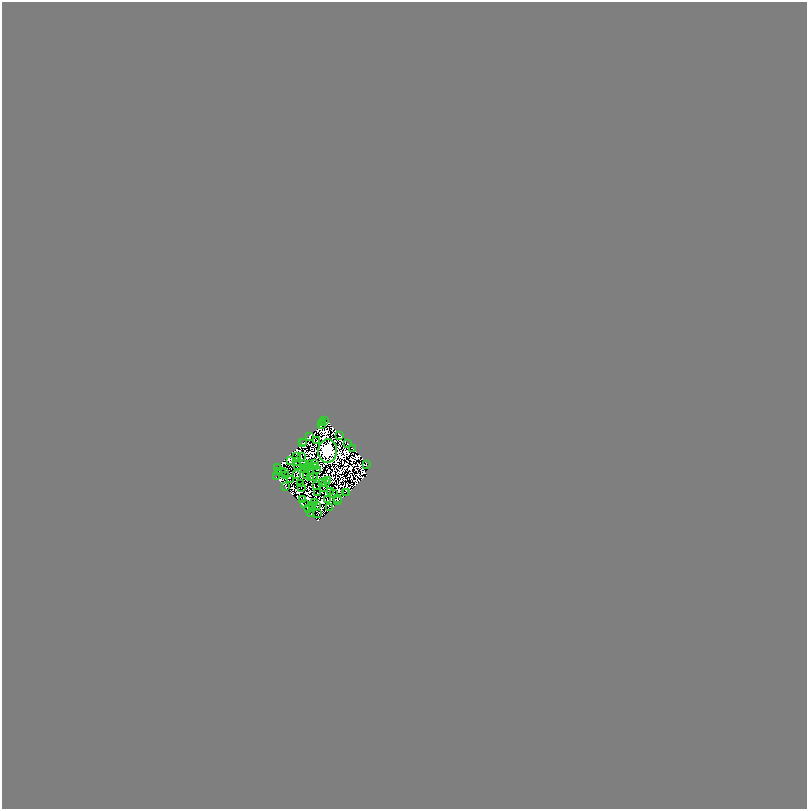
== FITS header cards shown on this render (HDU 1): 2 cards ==
NAXIS1  =                 1609
NAXIS2  =                 1613

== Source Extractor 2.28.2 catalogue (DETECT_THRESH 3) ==
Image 1609 x 1613 px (HDU 1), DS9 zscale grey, zoomed out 1/2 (1 PNG px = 2 x 2 image px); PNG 809 x 811 px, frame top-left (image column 1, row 1613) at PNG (2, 2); each listed source drawn as its Kron ellipse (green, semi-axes under 4 px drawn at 4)
Background -0.499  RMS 8.9e-04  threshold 0.00268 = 3 sigma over >= 5 px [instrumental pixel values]
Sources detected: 230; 168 cannot appear on this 1/2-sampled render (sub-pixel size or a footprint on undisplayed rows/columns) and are neither listed nor drawn; the other 62 listed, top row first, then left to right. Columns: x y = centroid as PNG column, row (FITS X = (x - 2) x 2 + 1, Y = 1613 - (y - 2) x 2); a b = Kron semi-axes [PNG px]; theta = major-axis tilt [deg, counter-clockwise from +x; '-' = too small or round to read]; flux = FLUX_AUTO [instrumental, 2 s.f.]
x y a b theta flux
325 421 2 1 - 230
323 423 2 1 - 110
322 425 2 1 - 87
339 435 2 1 - 48
309 436 3 1 - 150
316 441 3 2 - 2.6
304 442 2 1 - 100
302 443 2 1 - 140
348 444 3 2 - 160
353 449 2 1 - 230
327 451 11 9 84 290000
297 456 2 1 - 48
301 457 2 1 - 47
290 460 2 1 - 66
296 462 2 1 - 45
315 464 2 2 - 6.5
298 465 2 1 - 43
304 465 2 2 - 77
310 465 2 1 - 44
366 465 3 2 - 21
308 466 2 1 - 24
306 467 2 1 - 28
316 467 2 1 - 29
277 468 2 1 - 27
304 469 3 2 - 5.6
317 470 2 1 - 26
282 471 2 1 - 100
279 472 2 1 - 31
284 473 2 2 - 49
297 474 2 1 - 15
285 475 2 1 - 29
307 476 2 1 - 22
276 477 2 1 - 190
313 477 4 1 - 39
311 478 2 1 - 100
290 480 2 1 - 78
328 480 2 1 - 32
325 482 2 1 - 98
300 483 2 1 - 13
323 483 2 1 - 23
317 485 2 1 - 30
285 486 4 2 - 39
301 487 2 1 - 12
323 487 2 1 - 19
317 492 2 1 - 34
330 492 2 1 - 31
345 492 2 1 - 66
347 493 2 1 - 42
334 494 3 1 - 26
337 498 2 1 - 15
302 500 2 1 - 82
327 500 2 2 - 50
338 501 3 1 - 41
315 502 3 1 - 12
305 504 2 1 - 63
317 505 3 2 - 3.8
312 506 2 1 - 39
329 507 2 1 - 7.5
308 508 4 3 - 67
313 508 2 1 - 86
311 513 3 1 - 6.7
318 513 2 1 - 22
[168 sub-pixel or undisplayed-footprint detections neither listed nor drawn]